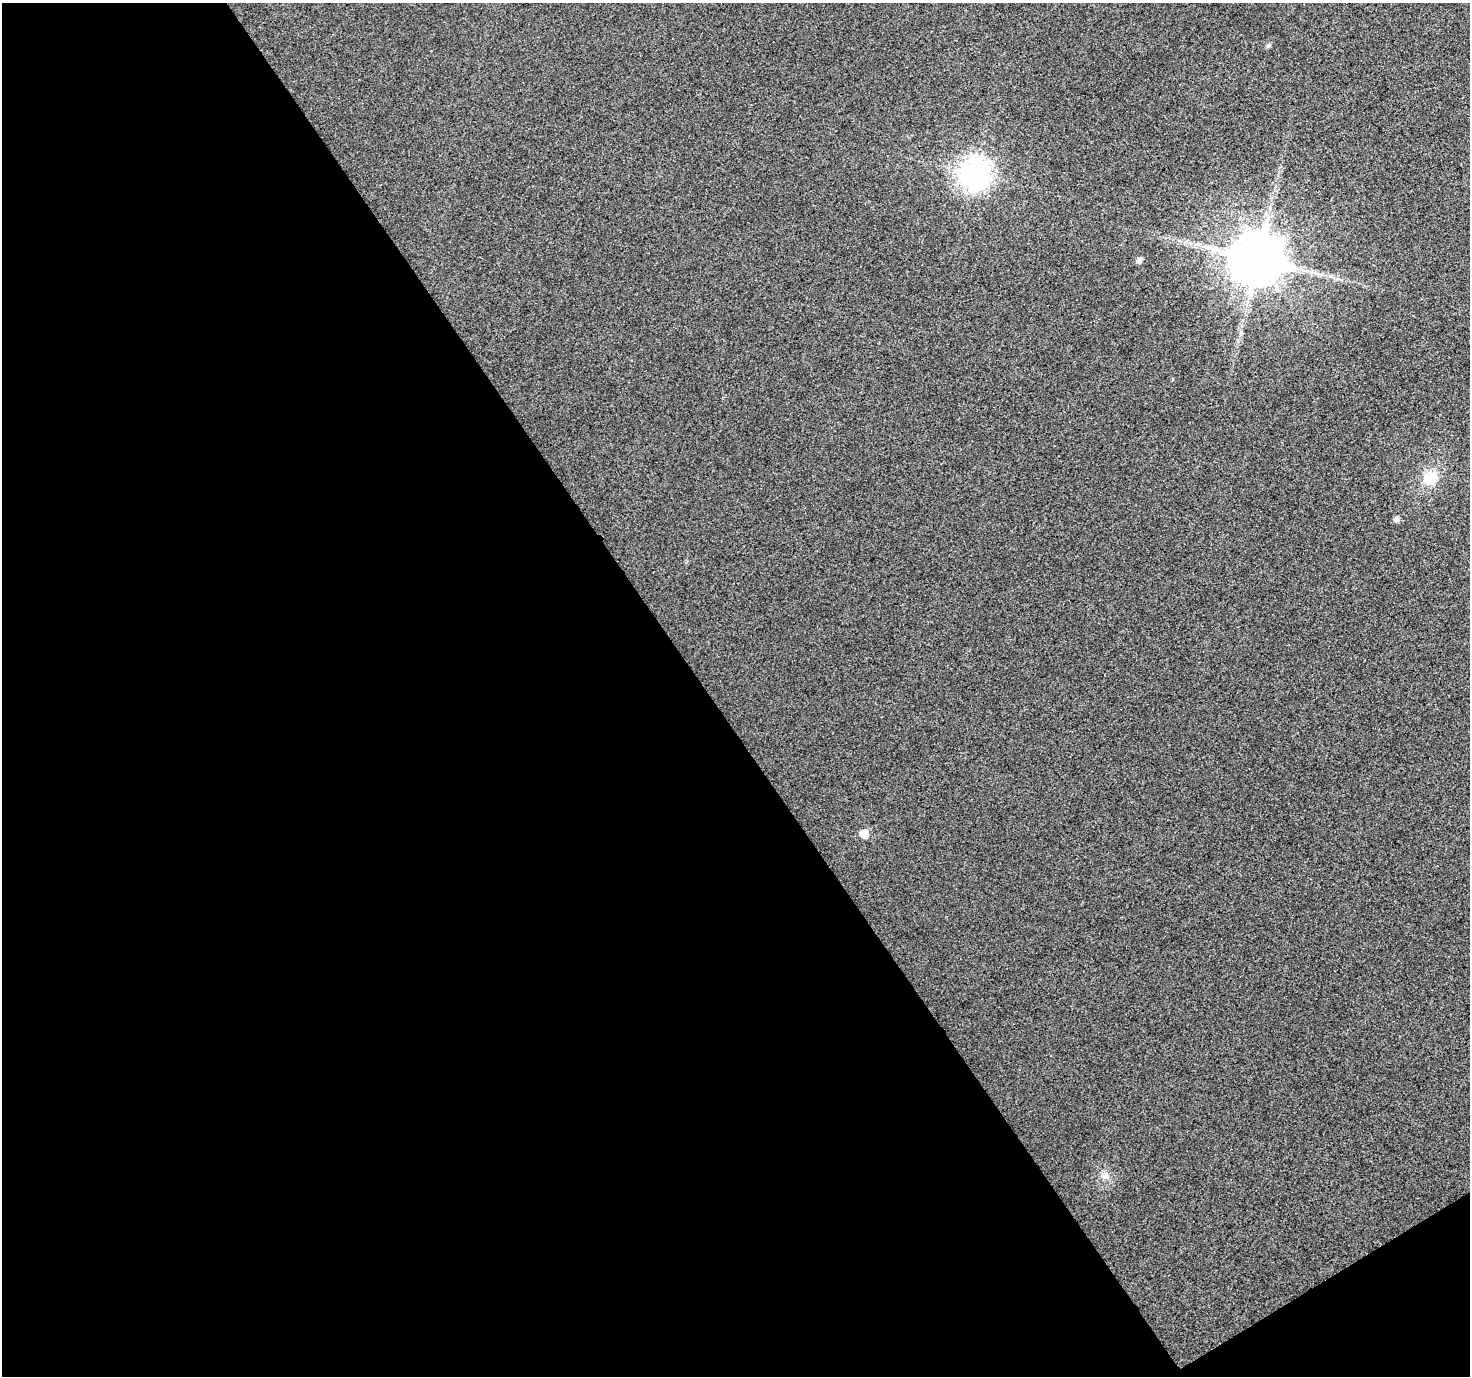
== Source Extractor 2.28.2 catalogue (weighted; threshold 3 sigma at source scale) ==
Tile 3 of 2 x 2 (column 1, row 2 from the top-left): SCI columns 1-1468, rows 69-1442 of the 2940 x 2902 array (HDU 1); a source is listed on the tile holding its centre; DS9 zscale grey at full resolution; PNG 1472 x 1378 px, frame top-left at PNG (2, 3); no overlay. Shown black and unused: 49% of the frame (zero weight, under 3 of 4 exposures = <1% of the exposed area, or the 3 px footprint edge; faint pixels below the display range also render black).
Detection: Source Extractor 2.28.2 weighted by HDU 2 'WHT'; one run over the whole footprint, this tile lists its part. Background 0.0124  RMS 0.011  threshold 0.0494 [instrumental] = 3 sigma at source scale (4.5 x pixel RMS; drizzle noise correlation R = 1.50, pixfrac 1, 0.0396/0.0396 arcsec/px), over >= 5 px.
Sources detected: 9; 1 long thin detection or spike segment (spike, bleed or trail) — not listed; the other 8 listed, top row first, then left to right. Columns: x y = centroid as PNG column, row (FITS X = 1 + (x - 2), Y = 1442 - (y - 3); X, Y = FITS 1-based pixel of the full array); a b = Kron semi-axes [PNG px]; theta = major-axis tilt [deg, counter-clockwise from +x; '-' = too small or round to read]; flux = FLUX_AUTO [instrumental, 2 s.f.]
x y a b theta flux
1268 46 6 5 - 2.3
974 174 10 10 - 1200
1258 259 14 13 - 5500
1139 260 6 5 - 4.3
1430 477 18 13 44 22
1396 519 6 6 - 3.6
864 833 6 6 - 25
1104 1176 10 9 - 6.2